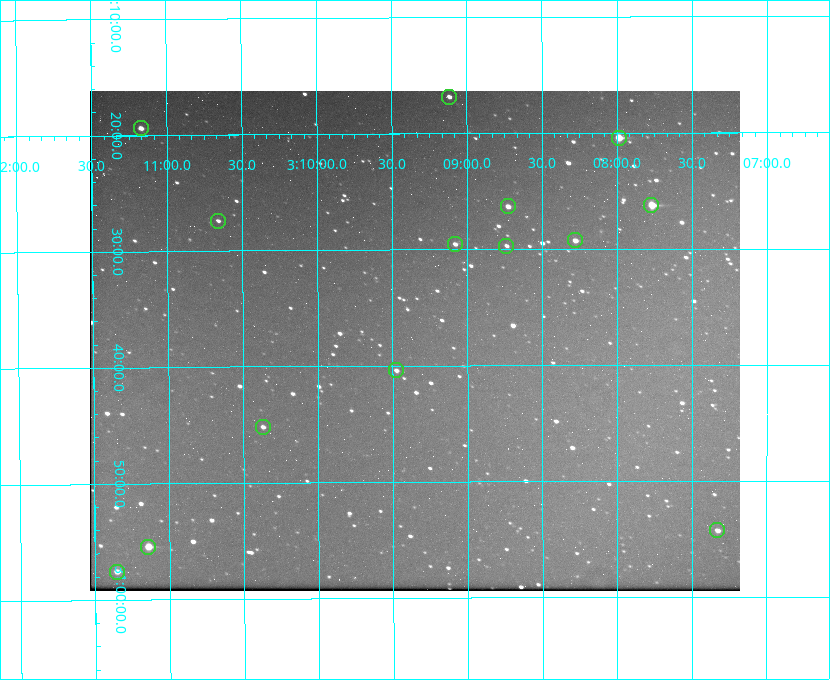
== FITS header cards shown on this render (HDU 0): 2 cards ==
NAXIS1  =                  650 / Width of table row in bytes
NAXIS2  =                  500 / Number of rows in table

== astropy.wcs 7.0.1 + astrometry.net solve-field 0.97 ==
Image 650 x 500 px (HDU 0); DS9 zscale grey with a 90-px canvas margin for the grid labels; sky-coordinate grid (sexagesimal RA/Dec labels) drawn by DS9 from the SOLVED WCS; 14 Tycho-2 reference stars matched to detected sources circled (green)
Header WCS: none
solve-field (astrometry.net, Tycho-2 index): SOLVED blind (the file carries no WCS)
Solved WCS: RA---TAN-SIP/DEC--TAN-SIP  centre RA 03:09:21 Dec +30:38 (47.34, +30.63 deg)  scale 5.17 arcsec/px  FOV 56.0' x 43.1'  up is -180 deg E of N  parity flipped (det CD > 0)
(file carries no celestial WCS; the grid is the blind solution)
Tycho-2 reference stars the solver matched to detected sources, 14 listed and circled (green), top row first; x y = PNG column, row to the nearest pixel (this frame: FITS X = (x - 94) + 1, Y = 500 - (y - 91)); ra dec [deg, ICRS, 3 dp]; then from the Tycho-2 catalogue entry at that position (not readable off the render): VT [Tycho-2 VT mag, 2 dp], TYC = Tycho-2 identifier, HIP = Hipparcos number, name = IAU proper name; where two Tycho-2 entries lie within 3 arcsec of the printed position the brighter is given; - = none
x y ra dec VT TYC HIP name
453 97 47.279 +30.281 11.50 2340-853-1 - -
145 128 47.792 +30.323 11.52 2340-1736-1 - -
623 138 46.997 +30.341 9.26 2339-1426-1 - -
655 205 46.942 +30.437 9.50 2339-1638-1 - -
512 206 47.182 +30.439 11.33 2339-1340-1 - -
222 221 47.665 +30.457 11.70 2340-1064-1 - -
579 240 47.070 +30.488 10.91 2339-1082-1 - -
459 244 47.270 +30.492 11.72 2340-1534-1 - -
510 246 47.184 +30.495 11.78 2339-1503-1 - -
400 370 47.369 +30.674 11.68 2340-1714-1 - -
267 427 47.592 +30.753 11.61 2340-1087-1 - -
721 530 46.832 +30.904 11.42 2339-646-1 - -
152 547 47.785 +30.924 10.11 2340-1700-1 - -
121 572 47.838 +30.960 11.41 2340-1051-1 - -